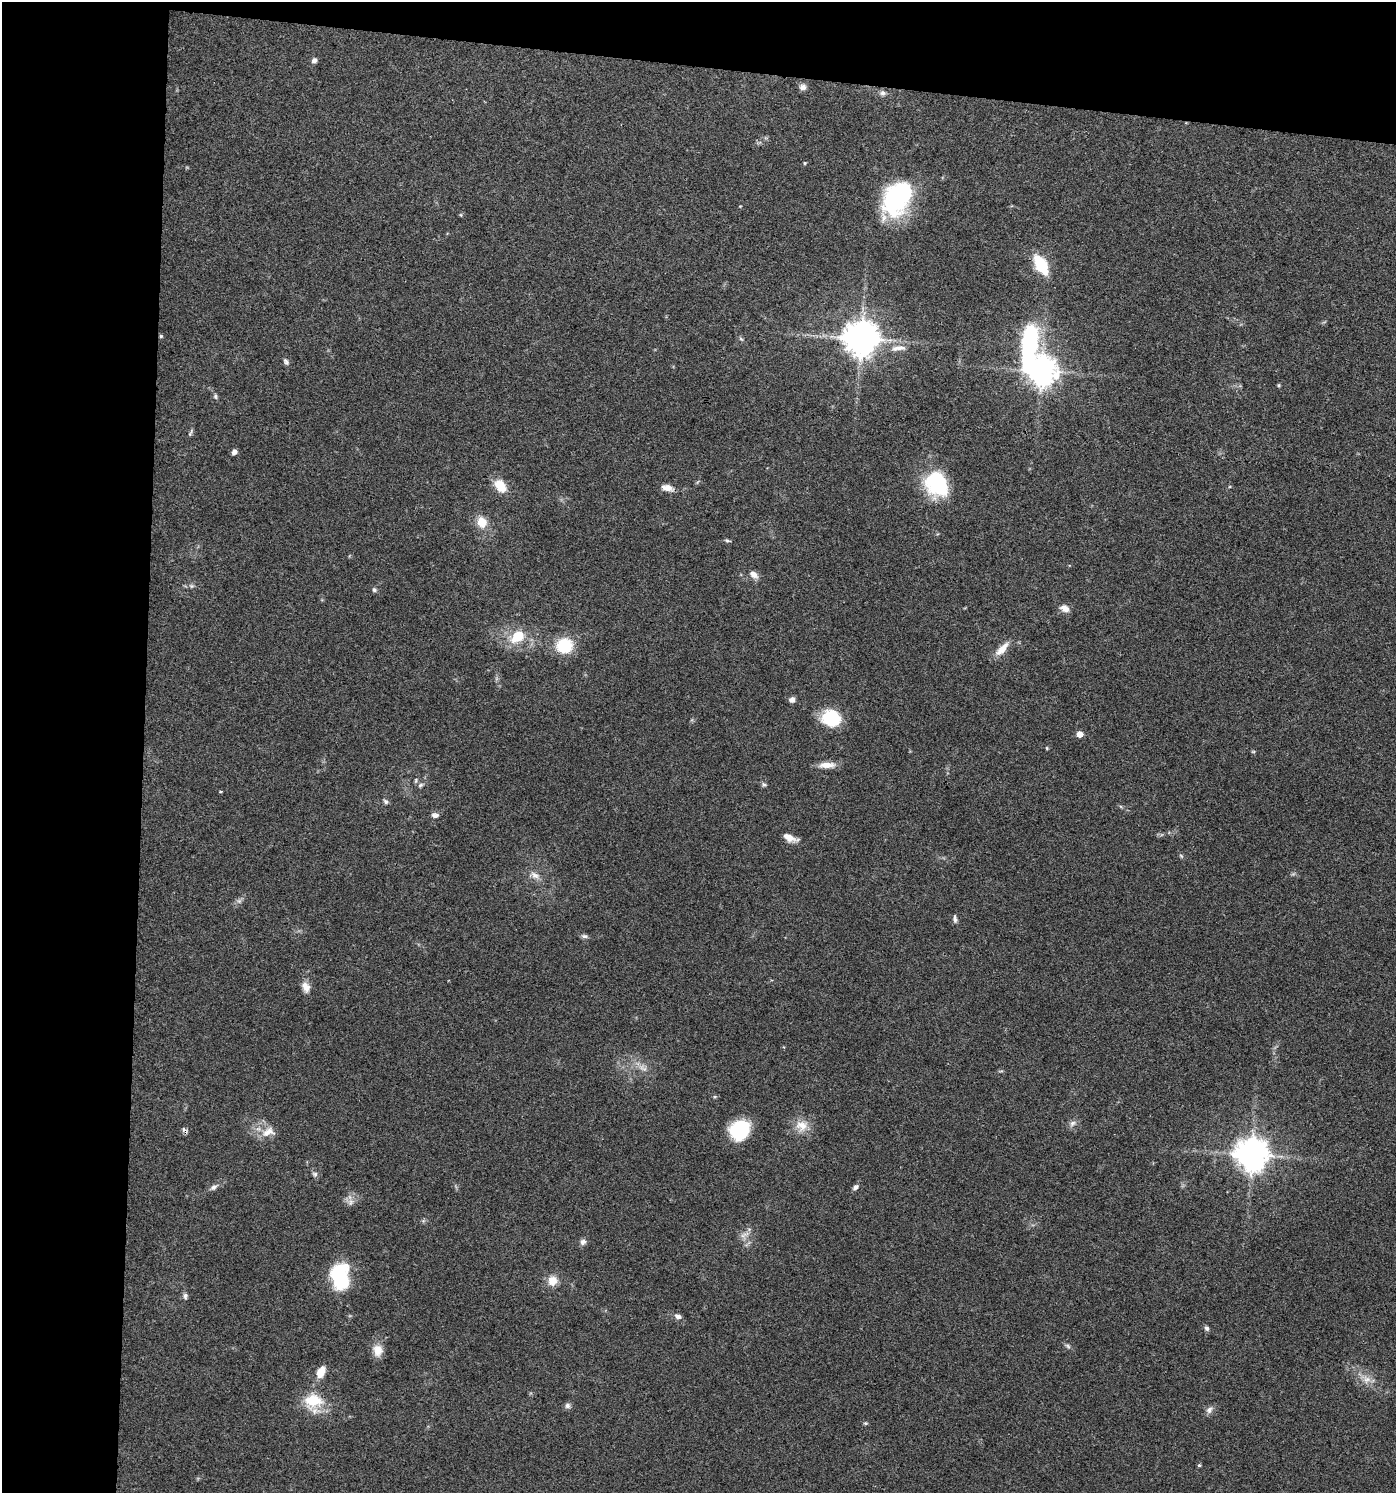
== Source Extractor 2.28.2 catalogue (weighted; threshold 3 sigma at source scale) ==
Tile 1 of 3 x 3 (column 1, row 1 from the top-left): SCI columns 105-1498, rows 2987-4477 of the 4500 x 4479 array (HDU 1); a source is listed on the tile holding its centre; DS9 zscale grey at full resolution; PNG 1398 x 1495 px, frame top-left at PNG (2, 2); no overlay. Shown black and unused: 15% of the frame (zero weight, under 3 of 4 exposures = <1% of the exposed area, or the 3 px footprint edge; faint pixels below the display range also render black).
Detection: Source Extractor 2.28.2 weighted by HDU 2 'WHT'; one run over the whole footprint, this tile lists its part. Background 0.0804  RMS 0.0056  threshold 0.0252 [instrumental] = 3 sigma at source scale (4.5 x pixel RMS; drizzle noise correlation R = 1.50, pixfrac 1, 0.05/0.05 arcsec/px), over >= 5 px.
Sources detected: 75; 1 too faint to see at this stretch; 1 cosmic-ray / hot-pixel residue — not listed; the other 73 listed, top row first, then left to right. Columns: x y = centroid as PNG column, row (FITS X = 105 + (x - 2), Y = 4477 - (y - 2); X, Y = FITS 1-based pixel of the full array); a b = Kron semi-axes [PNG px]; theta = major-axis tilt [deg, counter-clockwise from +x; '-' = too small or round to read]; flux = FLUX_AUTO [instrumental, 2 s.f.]
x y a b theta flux
314 60 5 5 - 2.6
803 87 9 9 - 2.3
883 93 7 7 - 1.8
805 163 4 4 - 0.59
897 198 38 25 54 72
461 215 5 3 - 0.56
1041 265 15 8 -60 31
161 336 5 5 - 0.75
861 338 11 11 - 1000
741 339 7 4 -44 0.88
1030 343 53 17 84 74
898 348 24 8 6 6.3
286 362 9 6 -55 1.4
1041 371 10 9 - 710
1278 385 5 4 - 0.66
215 396 7 5 -90 1.1
190 433 11 4 63 1.1
234 452 5 4 - 2.8
936 483 22 18 -61 56
500 486 14 10 -50 12
667 488 15 8 -13 4.4
482 522 12 11 - 8.5
727 540 8 4 -17 0.92
753 574 12 8 -37 3.6
191 586 8 6 -20 1.3
374 590 7 5 -55 1.2
1065 608 11 8 -28 4.1
517 637 19 13 40 14
564 646 14 13 - 23
1002 649 23 8 46 6.5
792 700 7 6 - 2.4
831 718 19 16 -22 25
1080 734 5 5 - 5.8
1047 748 5 3 - 0.51
1253 752 6 3 0 0.59
827 765 22 7 2 5.6
764 784 6 6 - 1.2
420 785 7 5 27 1.3
220 791 3 3 - 0.78
386 801 7 5 -46 1.3
435 815 10 6 -2 2
790 838 17 7 -22 5.2
1181 856 7 4 -45 0.79
535 875 15 8 -30 4.1
239 901 7 6 - 1.5
955 919 10 5 -84 1.6
584 936 9 5 -1 1.4
306 987 14 9 -70 4.5
1072 1123 10 7 40 2.2
802 1126 18 16 7 8.4
740 1130 20 17 45 29
268 1132 20 12 16 7.5
1252 1154 10 10 - 1000
315 1174 7 7 - 1.5
213 1187 10 6 30 2
855 1187 8 6 36 1.8
350 1202 10 7 65 2.7
744 1235 16 5 24 2.7
583 1242 8 7 - 2.1
340 1277 25 16 -88 42
552 1281 11 11 - 6.8
185 1296 10 6 86 1.7
678 1317 8 6 -14 2.2
1206 1328 7 5 -57 1.4
1068 1346 9 4 -36 1.3
378 1350 16 12 90 6.3
321 1372 14 9 64 6.7
1367 1379 11 11 - 4.9
313 1401 23 17 6 19
567 1406 7 7 - 1.7
1209 1410 11 7 51 2.5
865 1423 6 5 - 0.77
1199 1465 4 4 - 0.78